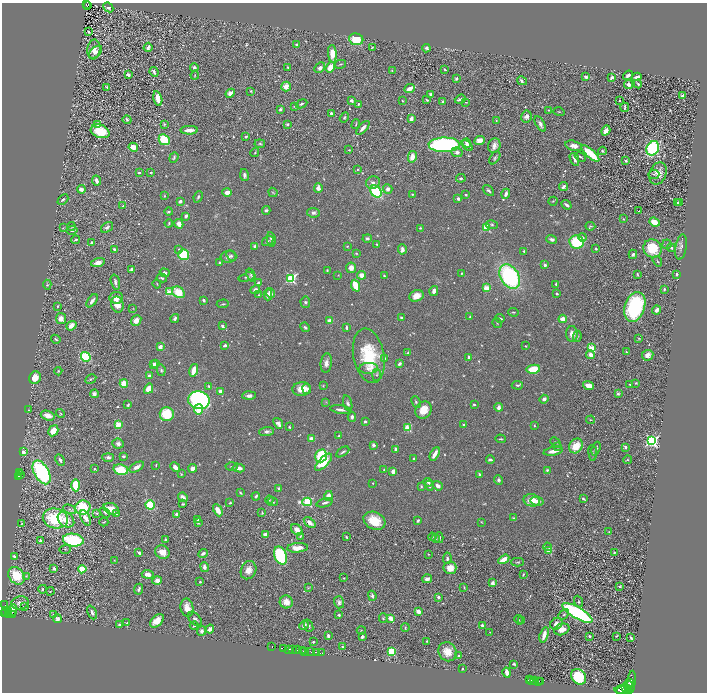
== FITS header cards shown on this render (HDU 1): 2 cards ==
NAXIS1  =                 1410
NAXIS2  =                 1380

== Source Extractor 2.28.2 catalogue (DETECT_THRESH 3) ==
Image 1410 x 1380 px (HDU 1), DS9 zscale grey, zoomed out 1/2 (1 PNG px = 2 x 2 image px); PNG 709 x 694 px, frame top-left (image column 2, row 1379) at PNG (2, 3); each listed source drawn as its Kron ellipse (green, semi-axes under 4 px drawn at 4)
Background 0.626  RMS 0.018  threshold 0.0535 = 3 sigma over >= 5 px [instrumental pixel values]
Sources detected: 827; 91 cannot appear on this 1/2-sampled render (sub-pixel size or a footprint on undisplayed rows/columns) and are neither listed nor drawn; of the other 736, the 500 brightest by FLUX_AUTO listed and drawn (236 fainter detections omitted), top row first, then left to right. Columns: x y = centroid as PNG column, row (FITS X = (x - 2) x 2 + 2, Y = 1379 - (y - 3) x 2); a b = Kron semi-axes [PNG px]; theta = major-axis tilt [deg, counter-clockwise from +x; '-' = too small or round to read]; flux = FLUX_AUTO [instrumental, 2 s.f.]
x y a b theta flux
86 4 2 1 - 30
87 6 2 1 - 22
108 7 5 4 - 10
89 31 3 2 - 3.8
356 39 7 5 -7 120
296 44 3 2 - 4.6
148 47 5 3 - 14
372 47 3 2 - 3
426 48 4 3 - 8.3
94 49 10 6 84 32
96 52 8 5 44 18
332 54 9 4 -85 57
340 64 6 2 12 4.1
288 67 3 3 - 4.1
330 67 6 4 55 49
194 68 4 3 - 11
320 68 6 4 45 12
445 69 3 2 - 3.3
392 70 2 2 - 2.9
154 72 5 3 - 9.3
128 75 3 3 - 8.6
195 75 4 3 - 3.1
628 75 5 3 - 11
586 77 3 2 - 9.6
612 77 3 3 - 12
637 77 5 2 - 14
456 79 4 3 - 6.3
522 81 5 2 - 5.3
628 84 4 4 - 13
638 84 4 3 - 6.2
286 86 5 4 - 36
107 87 3 2 - 2.7
410 88 5 2 - 36
251 91 4 3 - 4.2
230 93 5 4 - 24
431 94 3 3 - 9.1
682 96 4 3 - 16
158 98 7 4 -76 43
460 99 6 2 20 9.7
427 100 3 2 - 4.7
619 100 2 2 - 3.3
351 101 3 2 - 20
403 101 3 3 - 3.3
443 102 3 3 - 10
466 102 4 2 - 2.7
301 104 6 3 24 5.6
358 104 4 2 - 4.6
294 106 3 3 - 3.3
625 107 4 2 - 6.7
280 109 3 3 - 8.6
548 110 2 2 - 3.8
559 112 6 3 -17 3
331 113 2 2 - 13
526 116 6 5 - 14
344 117 5 3 - 5.6
411 119 3 3 - 24
127 120 4 3 - 6.7
496 121 4 3 - 4.2
98 124 4 3 - 9.2
164 124 4 3 - 3.8
287 124 3 2 - 8
356 124 5 2 - 2.9
540 124 8 3 -61 14
363 128 8 3 47 20
189 130 9 3 0 39
100 131 9 6 -19 86
606 131 5 3 - 26
246 137 3 3 - 7.1
164 140 6 5 - 110
479 140 5 4 - 24
467 143 5 3 - 10
260 144 5 3 - 5.3
444 145 15 7 1 730
494 145 7 6 - 21
467 146 6 3 -36 17
574 146 8 5 -15 27
133 147 5 3 - 41
653 148 7 6 - 460
349 150 3 3 - 2.8
602 151 4 3 - 5.6
255 152 4 3 - 4.2
457 152 5 4 - 13
590 154 11 3 -42 160
174 157 5 3 - 5.5
412 157 6 4 76 38
580 157 6 3 -24 5.1
495 158 7 3 55 6.2
574 159 7 2 -67 11
626 161 3 3 - 7.9
357 169 3 3 - 3.2
139 172 2 2 - 10
151 172 3 2 - 3.8
658 173 11 8 67 33
654 174 5 3 - 5.6
244 175 6 3 -79 11
461 178 5 3 - 7.2
96 180 5 3 - 12
373 182 7 6 - 14
563 187 5 3 - 10
318 188 5 4 - 18
81 189 4 3 - 20
388 189 5 4 - 14
376 191 6 5 - 240
488 191 6 3 -41 6.8
227 192 4 3 - 24
273 192 5 3 - 3.4
412 194 3 3 - 3.8
506 194 5 3 - 14
466 195 2 2 - 4.5
164 196 4 2 - 2.6
198 197 6 3 68 5.9
458 198 2 2 - 22
63 200 6 3 42 6.3
180 201 3 3 - 13
553 201 5 3 - 3.7
677 203 4 2 - 5.6
679 203 4 3 - 8.1
567 205 5 2 - 9.3
123 206 3 2 - 4.7
266 210 4 3 - 6.8
639 211 3 2 - 3.5
169 212 4 3 - 5.5
313 213 6 4 -8 14
186 216 3 2 - 12
623 219 4 3 - 3.2
654 222 5 4 - 48
169 223 4 3 - 4.2
179 224 5 4 - 26
492 225 6 3 -11 6.8
71 226 4 3 - 2.7
590 226 5 3 - 3
107 227 7 4 36 11
486 227 3 3 - 170
63 228 4 3 - 3.2
420 228 3 3 - 4.2
72 230 5 4 - 7.4
583 237 4 4 - 8.1
367 238 4 3 - 8.3
271 239 7 3 -80 11
552 239 5 4 - 12
76 240 4 2 - 5.9
268 241 6 2 34 4.3
92 242 4 2 - 9.4
577 242 7 6 - 180
377 244 3 2 - 4.5
667 244 5 4 - 4.6
255 246 4 3 - 11
347 246 3 3 - 2.8
681 247 13 5 81 14
596 248 3 2 - 6
671 248 4 4 - 11
179 249 4 3 - 3.7
402 249 5 4 - 18
653 249 9 8 - 110
114 250 3 2 - 9.9
524 251 3 3 - 4.5
356 253 4 3 - 4
184 254 5 5 - 230
633 254 4 3 - 7.5
231 256 6 3 -48 5.3
228 257 8 6 9 13
657 261 6 3 -56 4.4
98 263 7 4 16 22
220 263 3 3 - 6.3
545 265 4 3 - 8.7
351 268 5 5 - 26
131 269 3 3 - 12
327 270 3 3 - 4
165 273 5 3 - 9.4
461 273 3 2 - 2.9
637 274 3 2 - 4.3
677 274 2 2 - 11
251 275 7 3 -69 6
338 275 3 3 - 2.8
362 275 4 4 - 37
384 275 4 3 - 3.6
510 276 13 9 -58 500
247 277 8 4 16 7.4
162 278 5 3 - 6.3
291 278 4 3 - 380
115 282 8 3 -75 11
258 282 3 2 - 5.7
157 284 4 2 - 2.7
556 284 4 3 - 4.2
47 285 5 4 - 5.3
355 286 6 4 -67 76
486 288 4 3 - 45
664 289 4 4 - 4.6
255 290 5 3 - 16
434 291 5 3 - 16
169 292 3 3 - 110
178 292 7 5 -36 82
271 293 5 3 - 13
556 293 3 3 - 4.8
258 295 2 2 - 4
268 295 6 3 -90 22
416 296 7 5 21 34
116 298 7 5 8 35
203 300 3 3 - 6.9
92 301 7 3 53 14
305 302 5 5 - 7.3
117 304 8 6 -73 37
223 304 6 2 5 4.5
58 306 3 2 - 3
635 307 15 10 71 420
133 309 4 3 - 2.7
657 310 4 3 - 26
513 312 5 2 - 4
470 316 3 2 - 3.4
401 317 3 2 - 5.1
500 318 5 2 - 8
61 319 5 5 - 29
175 319 4 3 - 8.3
563 319 4 3 - 37
136 320 6 5 - 31
330 321 4 3 - 36
497 323 5 2 - 2.7
71 326 5 4 - 35
222 326 4 3 - 6.8
305 327 5 4 - 6.8
346 328 4 2 - 5.9
572 334 8 6 -88 25
577 336 6 3 81 5.9
639 338 4 3 - 2.7
56 339 5 2 - 4.3
225 345 3 2 - 12
525 346 3 2 - 3.1
160 347 3 3 - 29
591 348 3 3 - 120
626 352 3 2 - 3.1
408 353 4 2 - 3.4
591 355 4 4 - 24
648 355 6 5 - 22
369 356 27 15 -78 220
86 357 5 4 - 180
384 358 3 3 - 4.1
469 358 4 3 - 14
156 363 3 3 - 15
326 363 10 5 84 19
399 364 4 3 - 8.1
154 365 4 3 - 21
368 368 9 5 4 17
533 369 7 4 10 96
161 370 6 3 -80 6.3
194 370 6 3 75 57
58 371 4 3 - 3.5
377 375 6 4 86 7
149 376 2 2 - 30
35 378 6 5 - 41
91 379 6 3 28 6
124 383 4 4 - 51
636 383 3 2 - 4.2
630 384 3 2 - 3.7
517 385 5 3 - 5.9
588 385 5 3 - 37
209 386 3 3 - 5
323 386 4 3 - 2.7
149 389 5 4 - 53
301 389 9 7 5 47
307 389 5 4 - 10
220 391 3 3 - 23
618 393 3 3 - 5.8
94 394 4 4 - 11
249 396 7 4 2 17
544 399 5 4 - 10
199 400 11 9 -10 750
326 402 3 3 - 2.7
416 402 6 3 -66 4.7
348 403 8 4 -73 9.4
474 404 3 2 - 5.1
128 405 4 3 - 5
499 407 4 3 - 19
199 409 5 4 - 48
28 410 3 2 - 3.4
340 410 10 3 -9 15
424 410 9 7 54 52
61 413 5 3 - 4.5
167 414 7 7 - 110
48 416 7 4 -19 30
352 417 5 4 - 8.6
590 420 4 3 - 3.4
365 421 3 3 - 7.7
278 423 6 3 -52 25
118 425 3 3 - 62
464 425 3 2 - 3.9
534 425 3 2 - 3.4
289 427 3 3 - 5.1
408 428 3 3 - 140
53 431 6 5 - 43
266 432 7 4 3 13
339 436 4 3 - 5.9
311 439 3 3 - 25
500 439 5 2 - 4.5
652 441 4 4 - 750
556 442 6 2 -44 3.1
118 444 6 5 - 12
373 445 4 3 - 9.4
576 446 8 6 54 65
557 447 4 3 - 4.4
625 447 4 3 - 9
395 449 3 2 - 6.6
596 449 7 3 69 9.1
553 451 9 3 11 29
23 452 2 2 - 49
343 452 7 3 32 7.2
593 453 8 4 -84 5.9
435 454 7 3 60 34
123 456 3 2 - 6.5
321 456 6 5 - 280
108 457 6 3 0 11
414 459 3 2 - 5.5
490 459 4 2 - 7.8
60 460 6 3 -63 10
628 460 4 3 - 3.8
323 462 11 5 46 100
156 465 3 2 - 3.2
232 466 6 2 3 4.2
137 467 8 4 30 23
175 467 5 3 - 16
193 468 4 4 - 27
239 468 6 3 -7 28
94 469 3 3 - 3.8
121 469 7 5 -12 160
384 470 2 2 - 2.7
547 470 3 3 - 4.2
393 471 4 3 - 21
20 472 4 1 - 23
42 472 13 7 -60 500
21 474 2 2 - 41
181 474 4 3 - 3.3
479 474 3 2 - 7.1
18 476 3 2 - 96
499 480 5 4 - 8.5
428 482 5 3 - 7.7
373 483 2 2 - 2.7
76 485 6 3 -88 150
421 486 3 2 - 4.9
429 486 5 3 - 6.8
438 486 5 4 - 13
279 488 3 3 - 9
240 493 4 2 - 3.7
256 496 4 2 - 7.5
328 496 5 4 - 25
183 497 5 3 - 22
583 499 4 2 - 5.2
269 500 4 3 - 4.5
532 500 8 6 -13 56
537 501 6 4 -14 21
273 502 5 3 - 5.4
307 502 5 3 - 330
230 503 3 2 - 4.4
325 503 8 3 17 11
183 504 3 2 - 4.3
150 505 5 4 - 120
83 507 8 7 - 210
70 509 7 3 -23 6.3
111 509 8 5 -21 36
218 510 6 4 -64 44
105 512 6 3 -38 6.7
97 513 4 2 - 3.7
262 513 3 2 - 3
117 514 4 3 - 5.1
176 514 3 3 - 11
55 518 13 10 -13 200
85 518 8 4 -63 28
514 518 4 3 - 3.8
198 519 4 3 - 6.9
66 520 9 7 -40 40
418 520 3 2 - 8
374 521 11 8 -27 82
104 522 4 3 - 3.7
310 522 6 4 -37 23
481 522 3 2 - 2.7
22 523 4 3 - 2.7
198 523 3 3 - 3.5
297 530 6 5 - 34
609 532 3 3 - 3.9
265 534 3 3 - 20
300 536 4 2 - 3.6
346 537 3 2 - 4.2
432 537 4 3 - 3.3
439 538 5 4 - 9.4
165 539 3 3 - 4.5
436 539 4 3 - 3.5
73 540 10 6 -7 260
41 541 3 3 - 8.4
547 547 4 4 - 4.7
297 548 10 4 4 38
65 549 6 3 2 3.1
549 551 4 4 - 43
162 552 8 6 -29 36
614 552 3 2 - 5.2
139 553 4 3 - 8.6
203 553 5 3 - 10
428 554 2 2 - 3.1
14 556 4 3 - 11
281 556 9 6 -69 300
447 558 6 4 83 7.7
504 559 6 3 32 42
114 560 4 3 - 2.7
518 562 6 3 0 4.5
204 567 5 4 - 16
54 568 3 3 - 11
450 568 6 6 - 44
82 569 4 4 - 98
248 570 9 7 64 32
148 574 6 4 -7 27
523 575 3 2 - 3.8
16 576 9 7 -53 120
26 576 3 2 - 3.7
344 578 2 2 - 2.9
427 579 5 3 - 15
157 581 4 4 - 25
200 582 3 3 - 3
493 583 4 3 - 15
464 587 4 2 - 2.9
619 587 3 2 - 3.3
308 588 4 3 - 3.2
43 589 4 3 - 5.5
139 589 5 3 - 8.1
50 591 4 3 - 3.8
372 596 5 4 - 9
439 597 3 3 - 9.6
578 601 6 3 -67 4.7
286 602 6 6 - 37
339 602 6 5 - 11
20 603 9 6 8 17
5 605 2 2 - 11
24 606 2 1 - 640
187 608 9 6 -80 37
12 610 6 4 69 17
6 611 3 1 - 65
418 611 3 3 - 38
8 612 2 1 - 36
92 612 7 3 -66 11
4 613 3 3 - 150
577 613 17 5 -30 700
9 614 2 2 - 63
564 614 6 3 44 5.7
12 615 3 2 - 61
53 615 4 3 - 3.1
339 615 3 2 - 5.9
383 618 5 3 - 4.2
391 618 3 2 - 36
57 619 4 4 - 19
195 619 8 5 -46 11
519 620 5 2 - 3.3
157 621 8 5 45 45
522 621 4 3 - 3
127 623 4 3 - 4.7
119 624 3 3 - 9.9
556 624 6 5 - 21
304 625 5 3 - 16
482 625 3 2 - 12
194 626 4 3 - 7
309 626 6 4 -71 5.3
405 628 4 2 - 4.9
210 629 4 3 - 20
562 629 8 5 19 25
361 630 4 2 - 2.6
202 631 5 4 - 12
490 632 2 2 - 2.9
544 635 8 3 73 35
328 636 4 2 - 9.6
590 636 2 2 - 3.9
616 636 2 2 - 2.7
362 637 3 2 - 8.7
631 638 4 2 - 5.4
427 641 3 2 - 3.4
313 642 2 2 - 5.5
271 647 4 1 - 190
342 647 2 2 - 3
284 648 2 1 - 31
289 649 3 1 - 49
293 649 3 1 - 92
297 650 4 1 - 130
303 651 2 1 - 28
305 651 2 1 - 16
311 652 3 1 - 16
316 652 3 1 - 280
391 652 3 3 - 200
447 652 10 9 - 56
322 653 2 1 - 5.7
459 655 2 2 - 3.3
514 664 4 3 - 4.2
463 668 2 2 - 3.6
507 672 5 3 - 31
579 677 8 7 - 150
530 680 2 1 - 67
532 680 2 1 - 59
534 680 3 2 - 160
538 681 2 1 - 18
541 681 2 1 - 31
631 682 11 2 83 160
629 683 3 2 - 110
628 685 5 3 - 320
625 687 4 2 - 320
623 689 8 1 5 150
628 689 3 3 - 530
624 691 8 2 3 500
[236 fainter detections neither listed nor drawn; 91 sub-pixel or undisplayed-footprint detections neither listed nor drawn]